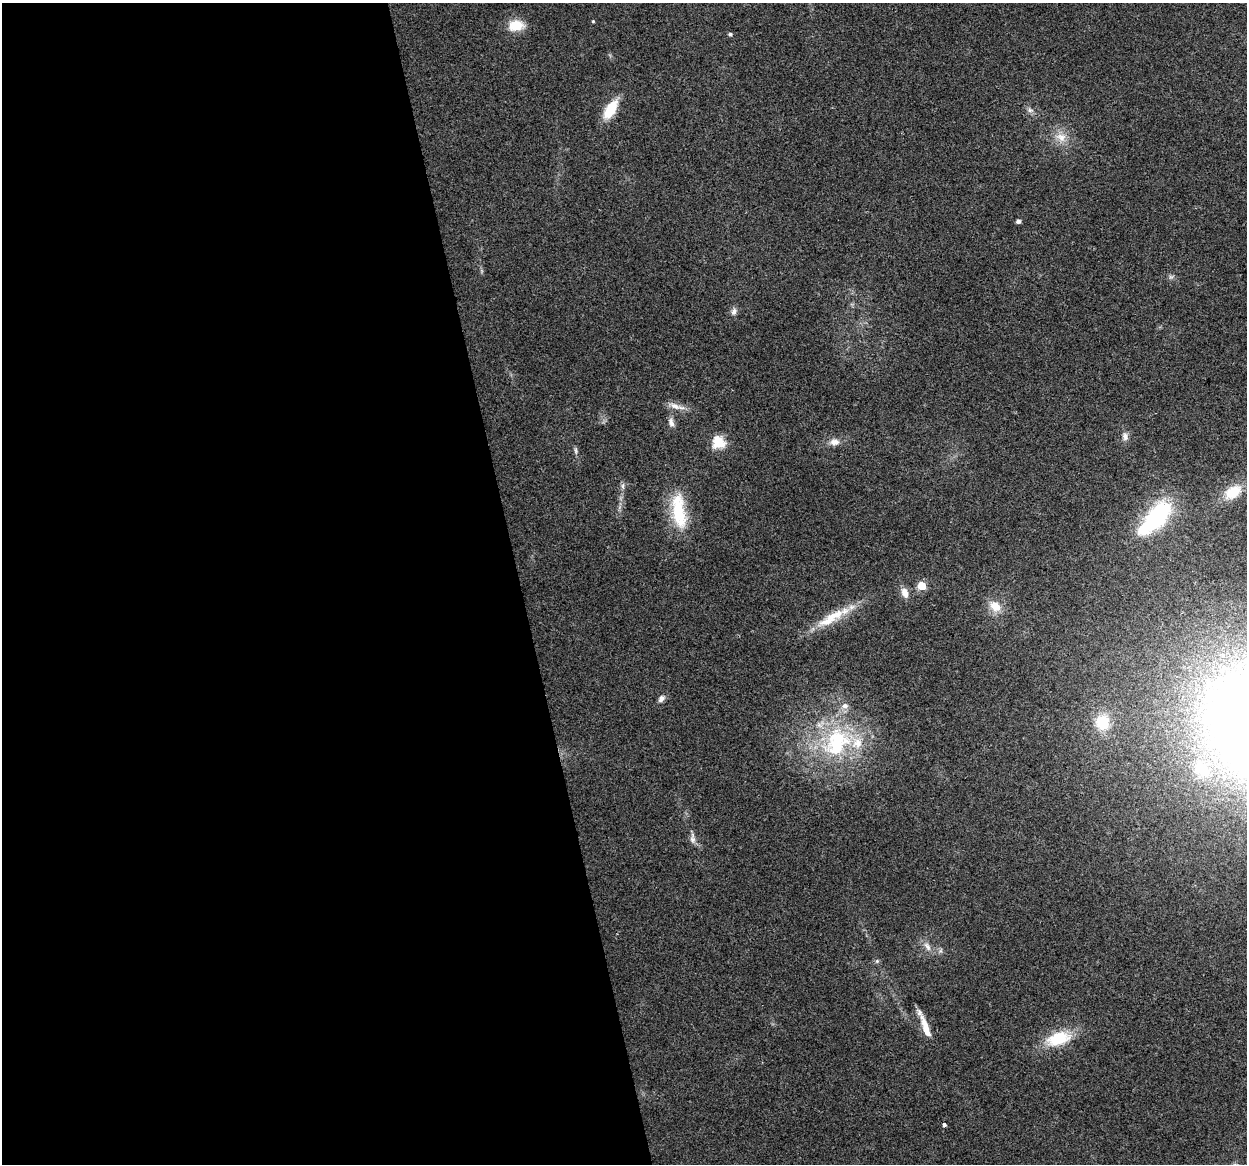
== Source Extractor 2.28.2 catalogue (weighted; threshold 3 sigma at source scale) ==
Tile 9 of 4 x 4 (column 1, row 3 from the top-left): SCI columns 1-1245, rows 1243-2404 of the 4980 x 4762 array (HDU 1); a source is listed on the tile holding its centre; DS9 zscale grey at full resolution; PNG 1249 x 1166 px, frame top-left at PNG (2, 3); no overlay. Shown black and unused: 42% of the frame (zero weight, under 2 of 3 exposures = <1% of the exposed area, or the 3 px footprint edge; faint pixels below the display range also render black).
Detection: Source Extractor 2.28.2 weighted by HDU 2 'WHT'; one run over the whole footprint, this tile lists its part. Background 0.0471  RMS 0.0068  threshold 0.0305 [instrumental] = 3 sigma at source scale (4.5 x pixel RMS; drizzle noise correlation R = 1.50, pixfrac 1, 0.0396/0.0396 arcsec/px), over >= 5 px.
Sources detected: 37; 1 too faint to see at this stretch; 1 inside a brighter object's white glare — not listed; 3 inside a brighter listed object's ellipse — not listed separately; the other 32 listed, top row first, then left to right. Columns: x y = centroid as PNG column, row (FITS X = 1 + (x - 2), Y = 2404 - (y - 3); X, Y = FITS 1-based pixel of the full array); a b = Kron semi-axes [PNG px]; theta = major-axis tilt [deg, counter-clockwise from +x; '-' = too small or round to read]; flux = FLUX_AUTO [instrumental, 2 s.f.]
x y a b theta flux
593 21 4 4 - 0.75
516 25 15 10 5 16
730 34 5 4 - 1.4
610 109 22 10 58 20
1030 110 8 6 -13 2.1
1061 137 16 12 -22 9.1
1018 221 4 4 - 2
734 311 11 7 74 2.8
677 406 25 7 -15 6
671 423 13 7 -73 3.5
1125 436 11 8 -77 3.4
719 442 6 6 - 74
834 442 13 9 1 4.9
576 450 11 4 -83 1.6
623 486 9 4 -82 1.8
1233 492 20 13 32 16
679 511 49 17 -82 34
1158 516 38 21 51 63
922 586 5 5 - 24
905 593 15 8 -72 5.5
995 606 18 13 -39 10
834 616 51 12 26 22
661 698 9 7 51 2.7
1102 722 19 17 -87 19
837 742 50 37 53 85
1201 769 22 16 -49 25
693 838 15 6 -87 3.2
927 946 15 7 -55 4.3
877 961 6 5 - 1.2
925 1025 34 6 -69 11
1058 1038 28 15 17 29
944 1125 4 3 - 3